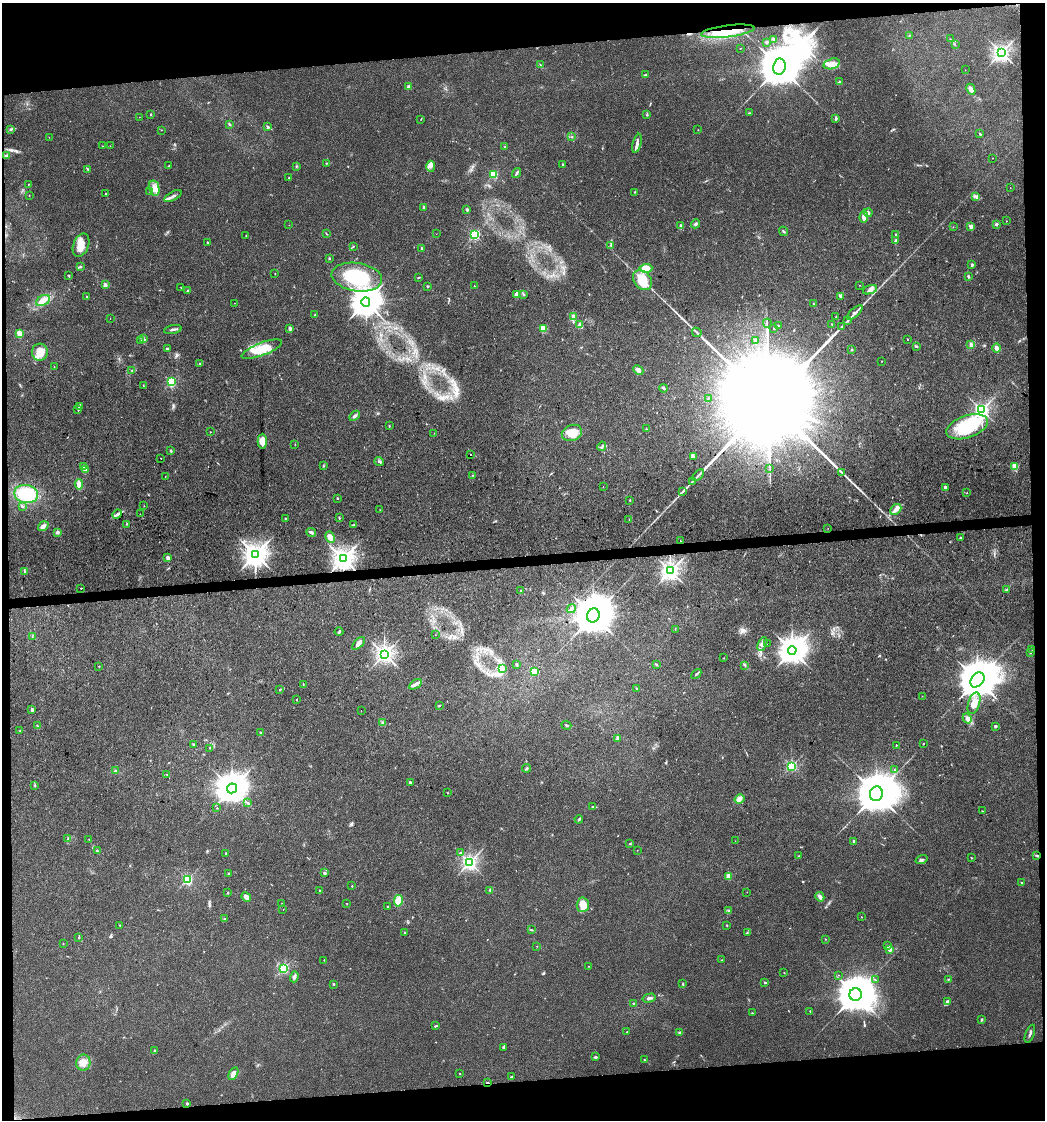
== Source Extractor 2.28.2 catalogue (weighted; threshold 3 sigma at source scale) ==
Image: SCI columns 45-4215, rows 1-4472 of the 4218 x 4472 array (HDU 1 of 3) = the unmasked area's bounding box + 8 px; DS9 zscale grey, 4 x 4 block average (1 PNG px = mean of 4 x 4 image px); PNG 1047 x 1122 px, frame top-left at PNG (2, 3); each listed source drawn as its Kron ellipse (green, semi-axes under 4 px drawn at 4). Shown black and unused: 10% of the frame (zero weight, under 3 of 4 exposures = <1% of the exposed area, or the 3 px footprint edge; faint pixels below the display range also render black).
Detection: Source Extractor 2.28.2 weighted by HDU 2 'WHT'. Background 0.0306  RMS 0.0039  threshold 0.0176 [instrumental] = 3 sigma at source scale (4.5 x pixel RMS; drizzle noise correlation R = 1.50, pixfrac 1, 0.0396/0.0396 arcsec/px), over >= 5 px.
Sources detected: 377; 1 too faint to see at this stretch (4 x 4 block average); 7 inside a brighter object's white glare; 3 cosmic-ray / hot-pixel residue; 2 long thin detections or spike segments (spike, bleed or trail) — neither listed nor drawn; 5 coinciding with a brighter row at this scale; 19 inside a brighter listed object's ellipse — not listed separately; the other 340 listed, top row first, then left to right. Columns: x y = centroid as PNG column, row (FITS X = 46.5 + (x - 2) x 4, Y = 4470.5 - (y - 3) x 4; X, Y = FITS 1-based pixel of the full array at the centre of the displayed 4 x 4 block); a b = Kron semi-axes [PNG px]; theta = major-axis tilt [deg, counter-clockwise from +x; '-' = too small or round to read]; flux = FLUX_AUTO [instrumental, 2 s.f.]
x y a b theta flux
728 31 27 6 7 67
909 36 2 2 - 1.1
774 39 3 2 - 2.2
950 39 2 2 - 0.85
767 43 2 2 - 0.82
955 44 2 2 - 0.6
740 48 2 2 - 0.57
1001 52 2 2 - 1100
832 64 8 5 17 17
540 65 2 2 - 1.2
779 67 8 6 81 16000
965 70 2 2 - 0.52
646 75 4 2 - 2.6
840 82 3 2 - 5.4
409 87 3 2 - 5.8
971 89 6 4 -65 8.8
749 113 2 2 - 0.93
150 115 2 2 - 2.1
647 115 3 2 - 1.4
139 117 2 2 - 0.48
836 118 4 3 - 2.5
421 119 2 2 - 1.1
229 124 3 2 - 2.9
268 127 2 2 - 14
11 129 4 2 - 2.9
162 130 2 2 - 0.85
698 130 2 2 - 0.62
980 134 2 2 - 2.6
49 137 2 2 - 0.45
572 137 3 2 - 1.4
637 143 10 3 76 7.9
103 146 3 2 - 1.2
110 146 2 2 - 1.1
505 147 2 2 - 6.1
6 156 4 2 - 2
992 158 2 2 - 0.78
326 163 2 2 - 1.1
563 164 2 2 - 3.2
169 166 2 2 - 3.2
296 166 3 2 - 1.6
431 166 5 3 - 6.6
88 169 4 2 - 4.1
517 173 5 2 - 4.4
494 174 2 2 - 180
289 178 2 2 - 2.5
28 184 2 2 - 1.3
154 188 8 5 -76 18
1010 188 2 2 - 0.43
150 192 2 2 - 1.1
635 192 3 2 - 1.1
106 193 2 2 - 1.1
29 195 2 2 - 1
173 196 9 2 29 7.1
976 196 4 2 - 2
423 207 3 2 - 2.5
467 210 2 2 - 12
868 213 4 2 - 4.4
864 217 6 3 86 12
1006 221 2 2 - 1.1
696 224 5 3 - 4.3
996 224 3 3 - 3.5
289 225 2 2 - 0.44
681 225 2 2 - 4.5
971 226 2 2 - 35
953 227 2 2 - 0.6
784 231 5 2 - 2.3
327 234 2 2 - 1.2
436 234 2 2 - 0.49
475 235 2 2 - 360
896 235 2 2 - 12
246 236 2 2 - 0.56
895 241 2 2 - 12
208 242 2 2 - 1.6
81 245 12 7 69 37
611 245 2 2 - 1.7
353 246 2 2 - 1.5
421 248 2 2 - 6.6
329 258 2 2 - 2.2
972 265 2 2 - 13
80 267 2 2 - 1.7
646 268 6 4 4 22
275 274 2 2 - 1.1
69 276 2 2 - 2
968 276 3 2 - 4
357 277 25 14 -9 150
419 277 2 2 - 1.3
642 280 11 8 -50 48
105 285 3 3 - 6.9
860 285 2 2 - 0.59
428 286 3 2 - 1.5
474 286 2 2 - 0.68
181 288 2 2 - 0.78
188 290 2 2 - 1.6
870 290 7 4 19 8.3
524 294 3 2 - 1.8
517 295 4 3 - 9.7
86 296 2 2 - 2.8
841 297 3 3 - 3.7
43 300 7 5 31 18
366 302 5 4 - 4700
234 303 2 2 - 0.43
814 304 2 2 - 1.2
855 313 10 4 42 9.1
315 315 2 2 - 1
573 317 2 2 - 20
836 317 2 2 - 1.1
110 318 2 2 - 0.54
847 321 2 2 - 0.97
767 323 5 2 - 2200
832 324 2 2 - 1.1
580 325 4 2 - 4.3
778 325 2 2 - 3.4
842 326 3 2 - 1.8
290 328 4 3 - 4.4
543 328 2 2 - 93
774 328 2 2 - 5.3
173 330 9 2 11 5.5
697 332 5 2 - 3.3
19 334 2 2 - 76
144 339 4 2 - 2.4
907 339 2 2 - 0.89
140 340 2 2 - 0.82
755 341 2 2 - 27
971 344 4 3 - 4.7
916 346 3 2 - 2.4
996 348 4 2 - 11
167 349 2 2 - 9
262 349 21 6 21 56
852 349 3 2 - 2
40 352 8 8 - 33
882 361 2 2 - 0.89
200 363 2 2 - 1
54 367 2 2 - 2
638 370 5 3 - 9.7
132 371 3 2 - 1.7
171 382 2 2 - 260
143 385 2 2 - 0.87
664 388 4 2 - 4.3
708 399 2 2 - 0.55
79 406 3 2 - 2
78 410 2 2 - 1
982 410 2 2 - 920
355 416 6 3 44 5.5
389 426 3 2 - 1.4
967 427 21 11 19 140
646 429 3 2 - 1.5
210 432 2 2 - 0.73
434 433 2 2 - 0.53
572 433 10 8 20 40
262 441 7 4 89 23
295 444 2 2 - 0.64
602 446 5 3 - 3.5
171 451 3 2 - 1.7
471 455 2 2 - 8.6
693 457 3 2 - 3.4
161 458 2 2 - 24
379 462 5 2 - 3.2
83 466 2 2 - 24
323 466 3 2 - 1.9
1015 466 2 2 - 110
770 469 2 2 - 1.5
85 470 2 2 - 25
841 472 2 2 - 0.97
473 475 2 2 - 0.76
698 475 7 2 46 5.4
165 476 2 2 - 0.55
693 481 2 2 - 1.3
79 484 5 3 - 18
603 487 2 2 - 0.95
945 487 2 2 - 18
683 491 4 2 - 2.5
967 493 2 2 - 0.96
26 494 12 9 -12 110
337 498 2 2 - 5.8
630 500 2 2 - 1.6
22 506 3 2 - 2
144 506 2 2 - 0.57
896 509 6 4 43 9.8
380 510 2 2 - 0.62
117 514 5 3 - 5.2
140 514 3 2 - 1
339 518 2 2 - 2.3
285 519 2 2 - 1.4
629 520 2 2 - 0.67
127 524 3 2 - 1.1
353 525 2 2 - 1.2
43 526 6 4 35 8.1
828 528 2 2 - 0.51
57 532 3 3 - 5.5
311 532 5 2 - 5.8
330 537 6 4 -62 16
961 538 4 2 - 1.6
680 541 2 2 - 1.7
255 554 3 3 - 2400
168 558 2 2 - 27
343 559 3 3 - 2100
24 571 4 2 - 2.4
670 571 3 2 - 1300
81 588 2 2 - 26
521 590 2 2 - 1.3
1006 590 2 2 - 1.6
571 609 5 3 - 5.7
593 616 7 6 - 11000
675 629 2 2 - 0.7
339 631 4 2 - 3.2
435 635 2 2 - 0.51
32 637 2 2 - 0.61
359 643 8 3 47 11
762 644 7 4 65 9.9
767 644 2 2 - 0.37
1032 649 2 2 - 0.64
792 650 4 4 - 3500
1031 652 2 2 - 1.1
384 654 3 3 - 1300
724 658 2 2 - 0.53
517 664 3 2 - 2.4
656 665 3 2 - 2.3
745 665 2 2 - 1.5
99 666 2 2 - 2.1
502 669 2 2 - 1
534 671 2 2 - 83
696 674 6 2 47 2.6
977 680 8 6 50 10000
303 684 2 2 - 1.2
415 684 7 3 32 8
637 688 4 2 - 1.3
279 689 2 2 - 1.6
922 696 2 2 - 0.47
296 700 2 2 - 0.92
974 703 11 5 72 18
439 706 4 2 - 2
32 709 2 2 - 17
361 711 2 2 - 0.4
967 718 5 4 - 8.7
383 723 2 2 - 29
566 725 5 2 - 2.1
37 726 3 2 - 2.4
995 726 3 2 - 3.7
20 731 2 2 - 1.6
261 733 3 2 - 2.9
617 739 2 2 - 0.88
923 744 2 2 - 1.3
194 745 2 2 - 17
896 745 2 2 - 2.1
209 748 2 2 - 1
791 766 2 2 - 350
527 768 4 2 - 2.9
894 770 2 2 - 0.95
115 771 3 2 - 2.7
166 774 3 2 - 1.2
410 782 2 2 - 7.7
35 786 3 2 - 1.3
232 788 5 4 - 5100
447 793 2 2 - 0.59
876 794 7 6 - 13000
739 799 5 4 - 7.6
248 803 3 2 - 2.7
593 807 3 2 - 2.1
217 808 2 2 - 0.97
982 811 2 2 - 1.2
579 819 4 2 - 2.6
68 838 3 2 - 1.6
89 839 2 2 - 0.71
735 841 2 2 - 0.43
853 841 3 2 - 3.2
630 844 2 2 - 1.4
637 850 2 2 - 0.56
97 851 3 2 - 1.4
226 853 3 2 - 2.1
460 853 4 2 - 1.4
1037 855 3 2 - 2.6
799 856 2 2 - 1
971 858 2 2 - 2.2
922 860 6 2 17 4.3
469 862 3 2 - 900
324 873 3 2 - 3.8
229 874 2 2 - 11
728 876 2 2 - 80
187 879 2 2 - 340
1022 883 2 2 - 2
352 886 2 2 - 1.5
320 890 2 2 - 1.8
490 890 3 2 - 2.5
228 892 2 2 - 5.7
747 892 2 2 - 0.43
246 897 5 3 - 17
820 897 5 2 - 12
398 901 6 4 78 26
282 903 2 2 - 0.7
347 903 2 2 - 1.2
583 905 7 6 - 36
388 907 2 2 - 7.4
283 909 2 2 - 0.58
728 911 2 2 - 1.3
862 917 2 2 - 1.2
224 919 2 2 - 1.2
120 925 2 2 - 0.66
727 925 2 2 - 1.5
531 930 3 2 - 1.9
404 933 2 2 - 1.6
747 933 2 2 - 1.5
79 937 3 2 - 2.3
825 939 2 2 - 1.1
63 944 2 2 - 0.87
537 946 2 2 - 0.49
888 946 4 2 - 2
890 949 4 2 - 13
324 960 2 2 - 1.3
722 960 2 2 - 0.87
588 966 2 2 - 0.7
284 968 2 2 - 330
784 973 2 2 - 1.7
838 975 2 2 - 0.81
294 977 5 3 - 5.9
875 980 2 2 - 1.3
948 980 2 2 - 1
765 983 2 2 - 8.3
333 984 2 2 - 5.7
683 984 3 2 - 2.4
856 995 6 6 - 9500
649 998 7 3 14 5.1
947 1001 3 2 - 6.1
633 1003 2 2 - 2.7
810 1011 2 2 - 0.88
752 1013 2 2 - 2.3
982 1020 2 2 - 1.5
435 1026 3 2 - 2.6
627 1032 2 2 - 1.6
680 1032 4 3 - 4.4
1030 1034 9 2 70 5.3
503 1048 3 2 - 2.4
154 1051 3 2 - 1.8
596 1057 2 2 - 4.2
644 1060 2 2 - 0.81
83 1063 8 7 - 25
233 1074 7 3 59 16
459 1074 2 2 - 1
511 1077 3 2 - 2.1
488 1083 3 2 - 3.3
187 1104 2 2 - 4.7
Overlapping masked pixels (flux is a lower limit): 3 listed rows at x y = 728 31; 1037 855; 488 1083
Diffuse or blended objects may show on this block-average render without a row.